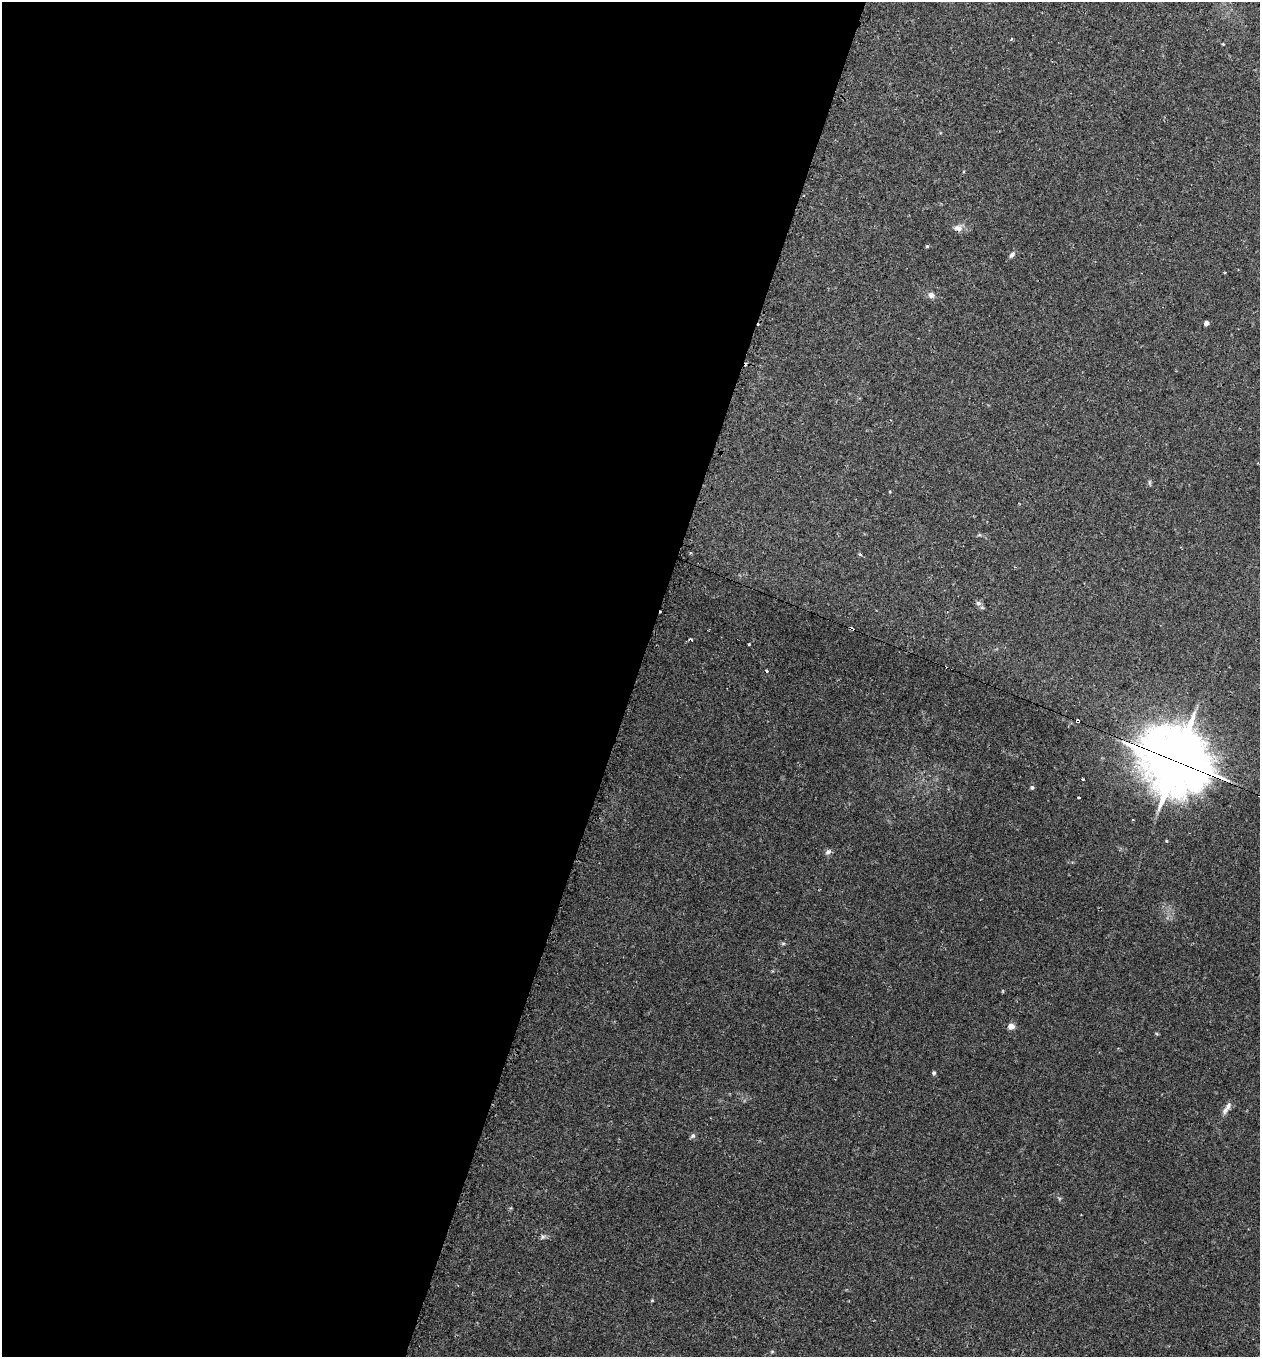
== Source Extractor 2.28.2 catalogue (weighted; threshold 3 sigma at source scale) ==
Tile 5 of 4 x 4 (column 1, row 2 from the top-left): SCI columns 142-1399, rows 2714-4068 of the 5479 x 5487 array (HDU 1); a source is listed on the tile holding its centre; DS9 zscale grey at full resolution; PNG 1262 x 1359 px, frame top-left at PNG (2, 2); no overlay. Shown black and unused: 50% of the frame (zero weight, under 2 of 3 exposures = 1% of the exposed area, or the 3 px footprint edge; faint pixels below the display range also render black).
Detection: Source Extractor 2.28.2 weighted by HDU 2 'WHT'; one run over the whole footprint, this tile lists its part. Background 0.0303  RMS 0.005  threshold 0.0227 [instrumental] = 3 sigma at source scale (4.5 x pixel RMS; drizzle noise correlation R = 1.50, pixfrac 1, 0.05/0.05 arcsec/px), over >= 5 px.
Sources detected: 29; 5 cosmic-ray / hot-pixel residue — not listed; the other 24 listed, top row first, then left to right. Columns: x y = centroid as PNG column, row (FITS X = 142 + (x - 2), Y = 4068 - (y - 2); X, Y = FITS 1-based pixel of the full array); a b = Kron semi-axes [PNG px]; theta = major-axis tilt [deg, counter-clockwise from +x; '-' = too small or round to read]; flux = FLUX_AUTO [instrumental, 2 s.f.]
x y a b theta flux
1011 39 4 3 - 0.49
1223 44 3 3 - 0.39
958 228 11 8 -14 2.8
927 246 4 3 - 0.75
1012 255 9 5 49 1.4
931 295 7 7 - 2
1206 323 4 4 - 2.4
860 554 5 4 - 0.64
978 603 8 6 -15 1.3
852 629 5 3 - 2.8
690 639 5 3 - 1.2
766 671 3 3 - 2.7
1077 720 4 3 - 10
1176 761 20 16 -32 4400
1083 779 3 2 - 0.39
1032 787 5 5 - 1.1
1079 797 3 3 - 1.5
1166 841 4 3 - 0.47
828 852 9 5 24 1.4
1011 1026 5 4 - 5.2
934 1073 4 4 - 0.98
1227 1108 21 5 59 2.7
693 1136 7 5 44 1
543 1237 6 5 - 0.99
Overlapping masked pixels (flux is a lower limit): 3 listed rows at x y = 852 629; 1077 720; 1176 761